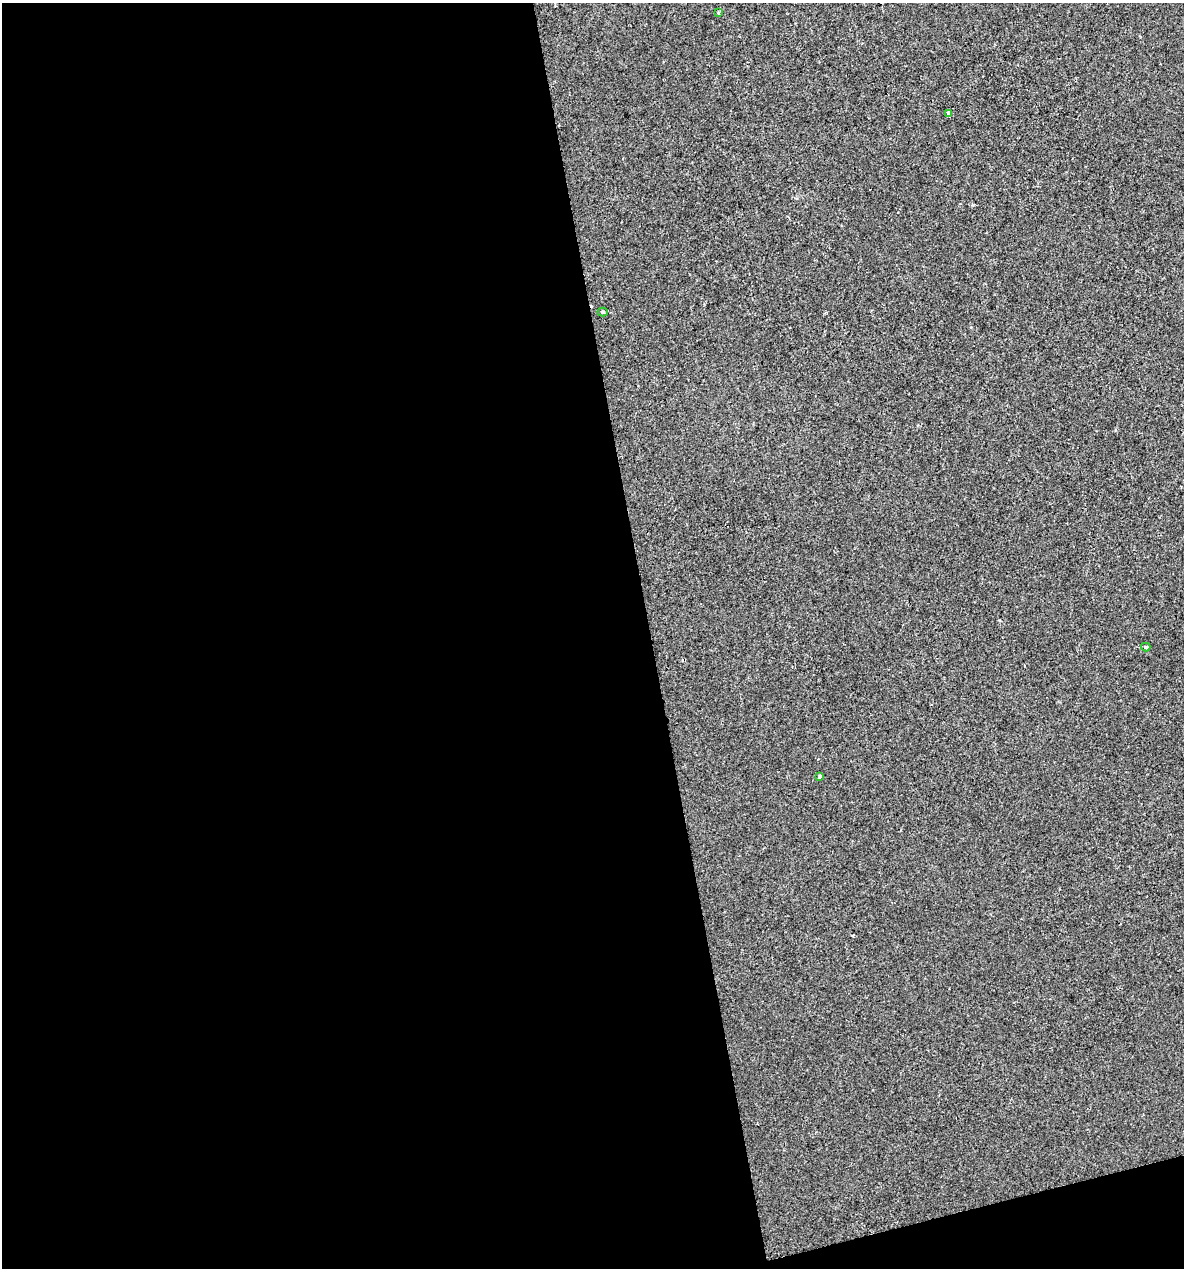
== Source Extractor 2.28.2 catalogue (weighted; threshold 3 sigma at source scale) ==
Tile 13 of 4 x 4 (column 1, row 4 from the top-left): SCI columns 40-1221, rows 1-1266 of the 4854 x 5064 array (HDU 1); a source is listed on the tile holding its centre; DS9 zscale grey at full resolution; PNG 1186 x 1270 px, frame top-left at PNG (2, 3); each listed source drawn as its Kron ellipse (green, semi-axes under 4 px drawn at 4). Shown black and unused: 57% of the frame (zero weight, under 2 of 3 exposures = <1% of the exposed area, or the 3 px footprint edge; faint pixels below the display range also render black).
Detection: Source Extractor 2.28.2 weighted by HDU 2 'WHT'; one run over the whole footprint, this tile lists its part. Background -3.12e-04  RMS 0.0042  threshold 0.0188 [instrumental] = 3 sigma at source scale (4.5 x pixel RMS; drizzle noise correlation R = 1.50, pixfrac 1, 0.0396/0.0396 arcsec/px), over >= 5 px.
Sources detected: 5; all 5 listed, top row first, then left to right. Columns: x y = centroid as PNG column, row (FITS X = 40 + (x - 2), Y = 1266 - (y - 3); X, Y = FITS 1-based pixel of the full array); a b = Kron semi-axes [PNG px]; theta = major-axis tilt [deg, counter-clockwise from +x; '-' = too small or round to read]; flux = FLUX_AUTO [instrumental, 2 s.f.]
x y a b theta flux
718 13 3 3 - 0.58
949 113 4 3 - 4.2
603 312 5 4 - 0.64
1146 647 4 3 - 0.88
819 776 3 3 - 2